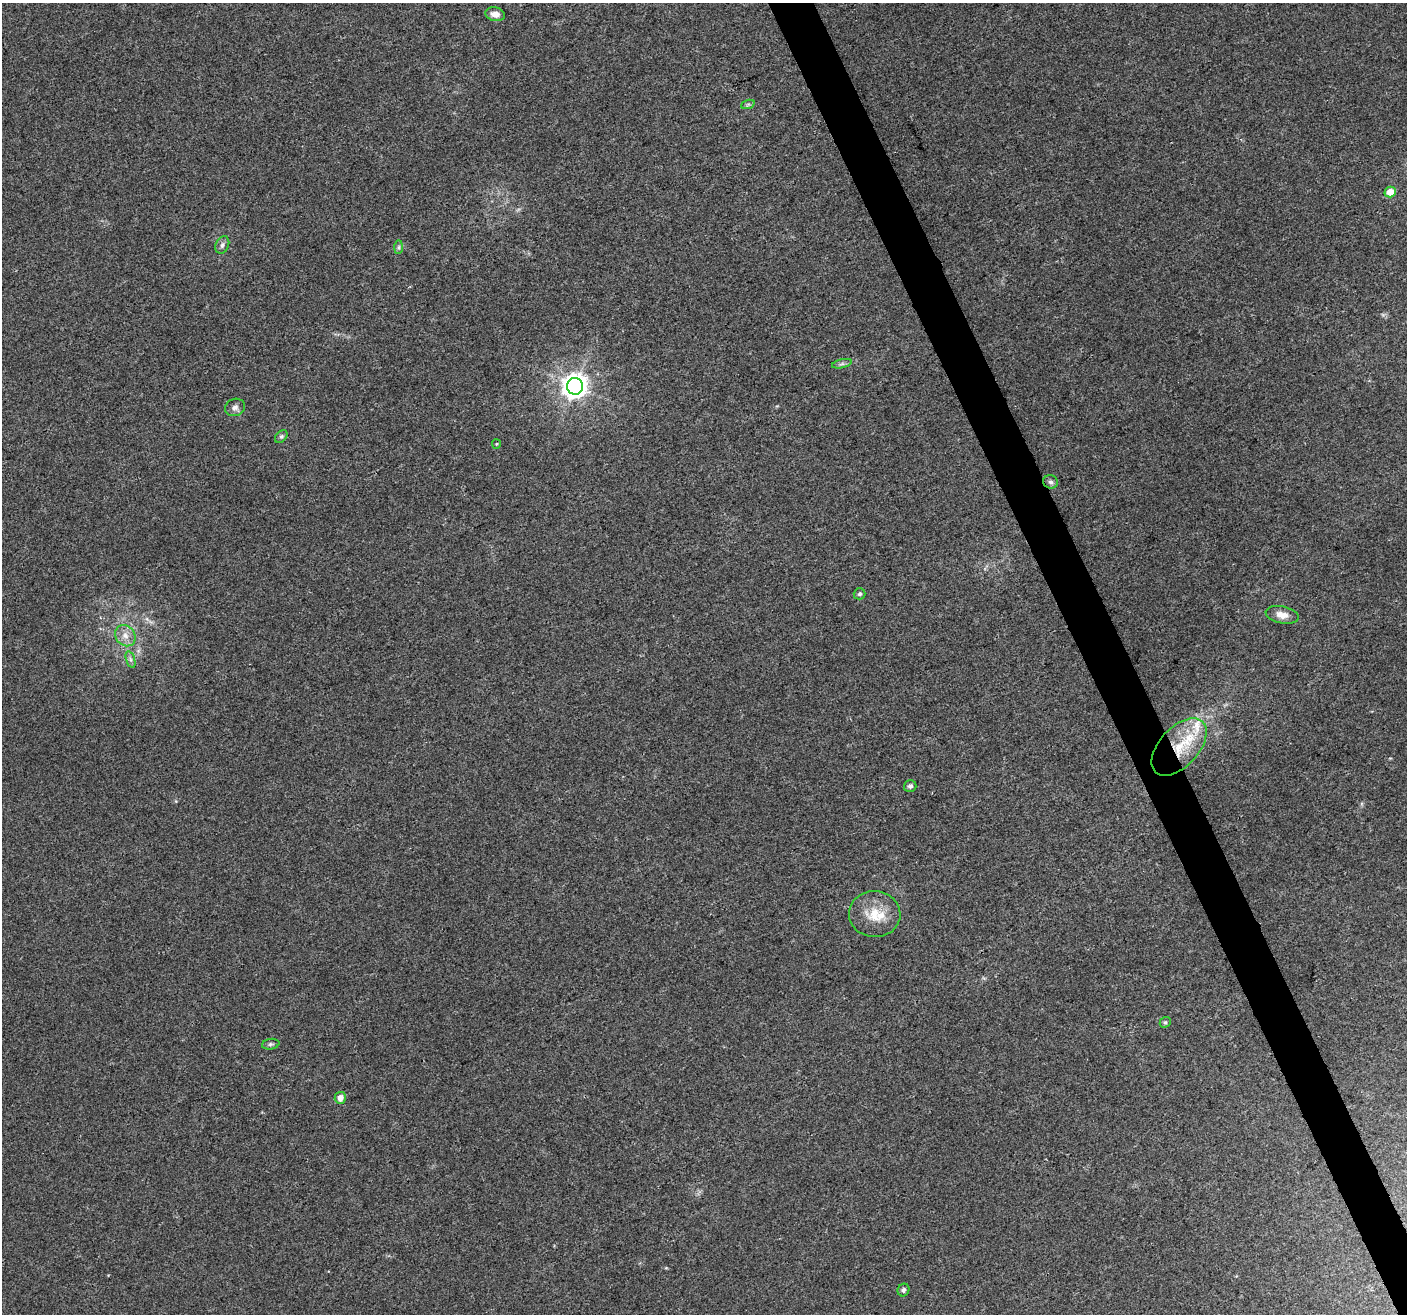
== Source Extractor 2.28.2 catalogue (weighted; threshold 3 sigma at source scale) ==
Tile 6 of 4 x 4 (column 2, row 2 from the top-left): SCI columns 1406-2810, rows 2713-4024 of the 5624 x 5482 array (HDU 1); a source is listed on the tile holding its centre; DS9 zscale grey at full resolution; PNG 1409 x 1316 px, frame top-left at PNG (2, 3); each listed source drawn as its Kron ellipse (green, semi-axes under 4 px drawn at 4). Shown black and unused: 3% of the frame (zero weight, under 3 of 4 exposures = <1% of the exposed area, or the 3 px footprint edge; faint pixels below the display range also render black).
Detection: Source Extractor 2.28.2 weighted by HDU 2 'WHT'; one run over the whole footprint, this tile lists its part. Background 0.0295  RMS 0.0046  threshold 0.0208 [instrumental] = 3 sigma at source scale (4.5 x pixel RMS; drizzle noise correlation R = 1.50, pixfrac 1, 0.0396/0.0396 arcsec/px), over >= 5 px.
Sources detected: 24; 2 inside a brighter listed object's ellipse — not listed separately; the other 22 listed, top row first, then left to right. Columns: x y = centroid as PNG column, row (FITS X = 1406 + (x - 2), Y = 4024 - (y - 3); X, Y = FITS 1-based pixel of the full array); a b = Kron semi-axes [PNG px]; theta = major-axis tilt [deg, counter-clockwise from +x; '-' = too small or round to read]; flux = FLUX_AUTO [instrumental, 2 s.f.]
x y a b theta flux
495 14 10 6 -12 3.3
748 104 7 4 19 0.82
1390 192 6 5 - 7.1
222 245 9 6 63 1.6
399 247 7 4 89 0.98
842 364 10 4 13 1.2
575 386 8 8 - 450
235 407 10 8 19 1.9
281 436 7 5 48 0.94
496 444 5 4 - 0.51
1050 482 7 6 - 1.3
860 594 6 5 - 0.88
1282 615 17 8 -12 3.9
125 636 11 9 -51 3.9
130 660 8 4 -72 1.1
1179 747 34 19 47 23
910 786 6 6 - 1.5
875 914 26 23 -5 13
1165 1022 6 5 - 0.7
271 1044 9 5 10 1
340 1098 6 5 - 3.5
903 1290 6 6 - 1.4
Overlapping masked pixels (flux is a lower limit): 1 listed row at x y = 1179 747